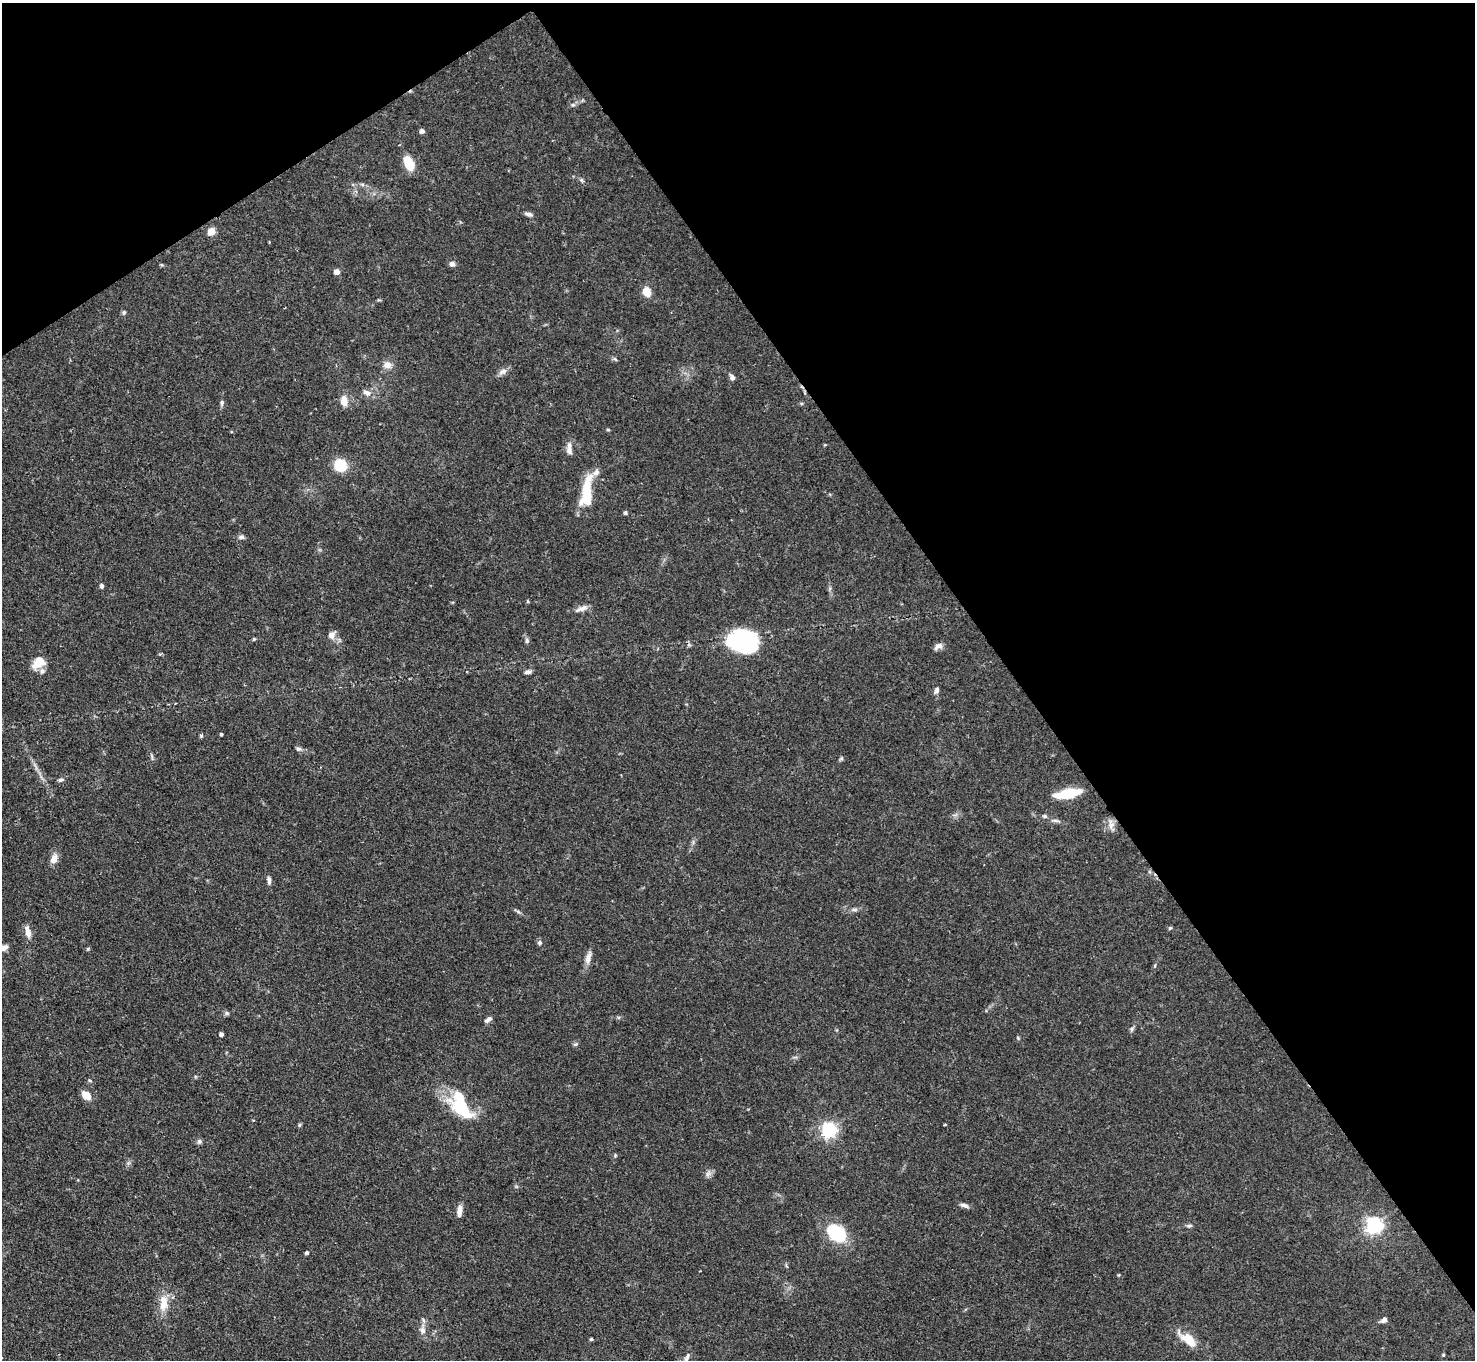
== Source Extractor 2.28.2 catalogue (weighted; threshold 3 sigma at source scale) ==
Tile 3 of 4 x 4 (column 3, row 1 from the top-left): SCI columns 2946-4418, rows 4376-5733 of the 5896 x 5890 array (HDU 1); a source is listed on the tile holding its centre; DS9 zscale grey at full resolution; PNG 1477 x 1362 px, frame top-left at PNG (2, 3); no overlay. Shown black and unused: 36% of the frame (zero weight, under 2 of 3 exposures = <1% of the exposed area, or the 3 px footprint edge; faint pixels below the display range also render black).
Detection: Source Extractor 2.28.2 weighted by HDU 2 'WHT'; one run over the whole footprint, this tile lists its part. Background 0.109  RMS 0.0058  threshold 0.0261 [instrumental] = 3 sigma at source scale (4.5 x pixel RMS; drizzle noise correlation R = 1.50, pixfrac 1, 0.05/0.05 arcsec/px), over >= 5 px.
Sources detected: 87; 2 inside a brighter object's white glare — not listed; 6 inside a brighter listed object's ellipse — not listed separately; the other 79 listed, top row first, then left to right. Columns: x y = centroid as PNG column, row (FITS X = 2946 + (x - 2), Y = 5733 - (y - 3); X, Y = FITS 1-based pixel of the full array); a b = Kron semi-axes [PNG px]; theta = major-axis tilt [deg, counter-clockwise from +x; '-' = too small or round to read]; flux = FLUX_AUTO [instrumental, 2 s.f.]
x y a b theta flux
573 105 6 5 - 1.2
422 131 4 4 - 3
409 163 16 10 -65 11
581 180 6 5 - 1
362 184 7 4 -19 1.1
529 214 10 5 -16 1.8
211 231 5 5 - 15
452 264 6 6 - 2.2
337 272 5 5 - 3.5
647 291 8 6 -71 10
379 300 6 3 -17 0.6
124 313 7 5 87 1
387 365 10 9 - 4.2
503 372 12 7 22 2.8
732 377 6 5 - 2.6
367 393 12 7 -20 3
344 401 12 8 -85 5.7
222 403 8 5 -90 1.4
608 430 5 3 - 0.62
569 445 9 7 86 2.5
341 465 9 9 - 27
587 491 40 11 86 19
625 513 5 4 - 1
241 537 9 5 0 1.6
101 586 5 4 - 1.4
581 609 20 6 20 3.2
331 635 9 9 - 3.5
254 639 4 4 - 0.69
527 641 7 5 -89 1.2
743 641 29 21 -12 63
938 646 11 7 27 2.8
36 665 24 8 13 6.3
528 672 9 4 15 1.8
936 690 9 6 66 1.7
221 734 3 3 - 0.8
201 736 5 4 - 0.93
298 749 8 5 -17 1.4
152 757 10 3 -81 1
841 759 7 4 30 0.88
61 780 8 4 6 1.3
1068 793 25 8 11 22
1045 816 7 5 -20 1
1055 820 12 4 -7 1.7
1111 825 18 7 -76 3.3
54 859 12 8 69 4.6
269 880 11 5 -83 2
854 910 11 4 0 1.8
518 912 7 4 -20 1
1170 928 6 3 44 0.65
28 932 15 6 -77 4.4
540 943 6 6 - 1.3
4 948 8 6 28 3.4
588 958 16 7 78 4
227 1013 6 5 - 1.1
488 1019 9 5 35 2.2
1132 1029 8 4 68 1.2
221 1034 4 4 - 2.3
575 1044 7 4 19 0.95
90 1080 5 3 - 0.69
86 1095 11 7 -36 6.3
459 1104 29 22 -8 24
945 1124 4 3 - 0.5
299 1125 5 5 - 0.82
829 1130 6 6 - 170
199 1141 7 7 - 1.3
708 1174 10 6 63 2.1
964 1205 12 5 -14 2.1
459 1211 14 6 84 3.9
1374 1225 6 6 - 210
1189 1226 7 4 6 1.1
837 1233 20 13 -37 37
307 1253 4 4 - 1.4
164 1303 25 11 86 9.4
1384 1320 7 6 - 2.3
422 1330 10 8 -71 3.2
591 1339 4 3 - 0.86
1188 1340 23 10 -40 12
1443 1355 4 4 - 0.62
686 1359 21 5 65 2.7
Isophote crosses this tile's border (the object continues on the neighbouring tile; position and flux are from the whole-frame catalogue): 2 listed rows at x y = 4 948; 686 1359